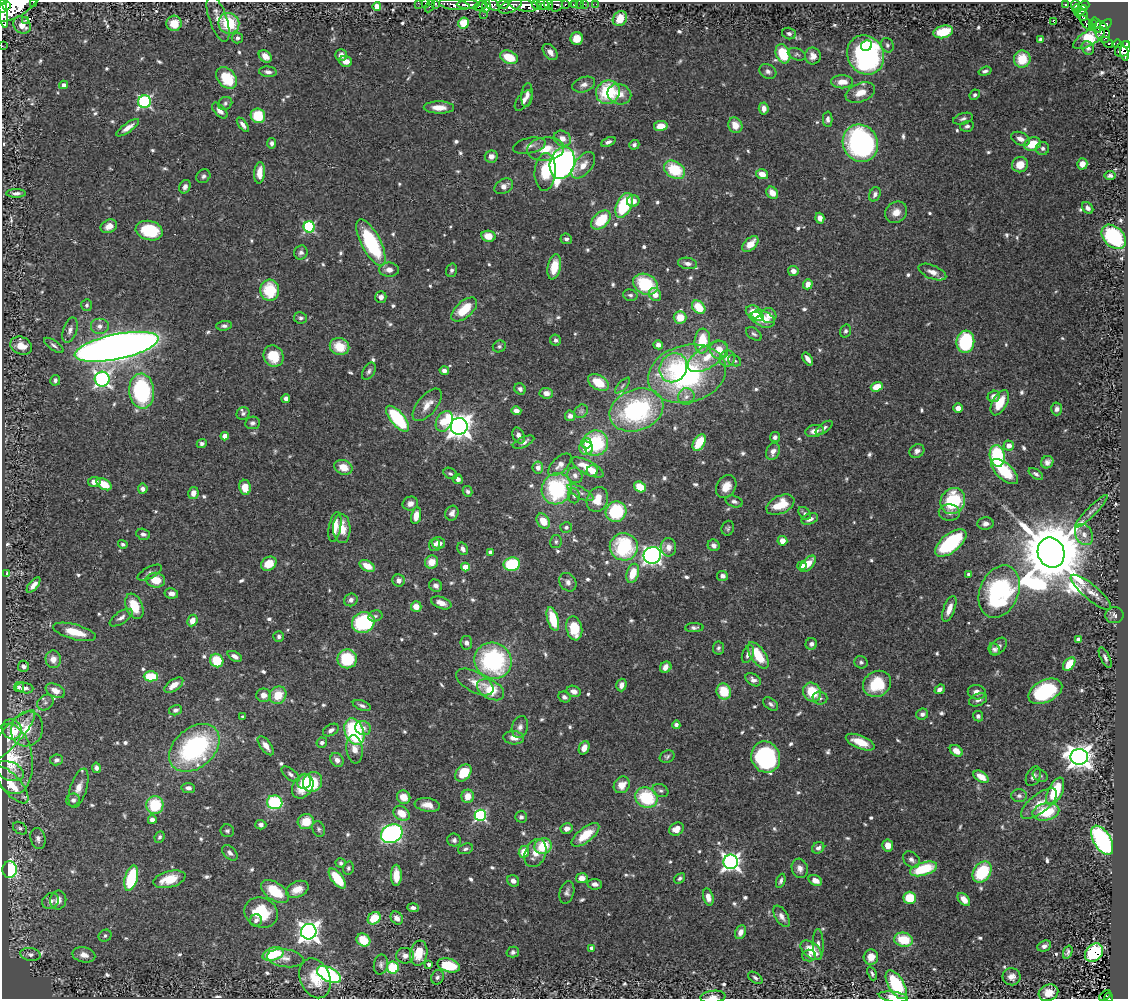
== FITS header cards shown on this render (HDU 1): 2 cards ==
NAXIS1  =                 1126
NAXIS2  =                  997

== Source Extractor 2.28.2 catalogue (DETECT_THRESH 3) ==
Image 1126 x 997 px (HDU 1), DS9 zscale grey, 1 PNG px = 1 image px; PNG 1130 x 1001 px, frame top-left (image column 1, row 997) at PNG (2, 2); each listed source drawn as its Kron ellipse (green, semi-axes under 4 px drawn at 4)
Background 0.567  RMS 0.025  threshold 0.075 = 3 sigma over >= 5 px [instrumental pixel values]
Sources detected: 733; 2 with non-positive FLUX_AUTO (blend fragments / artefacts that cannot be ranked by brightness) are neither listed nor drawn; of the other 731, the 500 brightest by FLUX_AUTO listed and drawn (231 fainter detections omitted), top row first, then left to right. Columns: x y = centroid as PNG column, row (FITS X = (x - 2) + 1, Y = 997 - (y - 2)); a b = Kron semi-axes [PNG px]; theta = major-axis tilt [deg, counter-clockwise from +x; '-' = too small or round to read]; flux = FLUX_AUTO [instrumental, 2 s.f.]
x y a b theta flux
34 2 3 2 - 44
418 3 2 2 - 6.9
425 3 2 2 - 14
436 4 3 3 - 28
492 4 8 5 -29 640
503 4 6 4 1 260
548 4 5 3 - 380
565 4 3 3 - 130
574 4 4 3 - 73
579 4 2 2 - 7.7
584 4 2 2 - 11
596 4 2 2 - 9
1065 4 3 3 - 11
17 5 25 11 33 4700
454 5 15 5 -7 870
468 5 11 3 0 1200
524 5 14 6 -9 2200
537 5 5 3 - 510
543 5 6 5 - 970
556 5 7 6 - 230
1075 5 4 3 - 140
3 6 7 4 82 1300
7 6 2 2 - 390
377 6 4 4 - 22
430 6 7 3 63 61
480 6 7 4 19 400
486 6 6 4 77 740
510 6 12 6 22 870
1084 6 6 4 38 330
1077 9 4 3 - 53
1081 11 7 3 41 190
3 12 16 4 -81 2000
483 15 2 2 - 7
1082 15 6 5 - 170
218 19 24 8 -71 23
620 19 8 6 54 27
25 20 3 2 - 50
1053 21 2 2 - 570
174 23 8 7 - 30
229 23 10 10 - 84
464 23 5 5 - 51
1086 23 9 4 -53 43
1093 24 3 2 - 12
22 25 9 8 - 17
1097 25 8 3 -71 160
1106 25 7 4 41 360
1092 28 2 2 - 5.5
943 32 10 6 13 60
1102 32 11 7 -65 400
789 33 7 5 -15 5.4
237 38 6 5 - 5.2
577 38 6 6 - 24
1089 38 18 7 30 88
1041 39 4 3 - 4.6
1107 42 7 3 -41 22
1117 44 4 3 - 98
1127 44 4 2 - 100
866 45 6 5 - 63
887 45 7 6 - 4.4
2 46 2 2 - 7.9
1088 48 7 6 - 5.7
1123 49 9 6 43 330
550 52 9 6 -51 11
1125 53 7 4 -79 190
783 54 10 7 -69 76
797 54 9 5 -20 4.8
341 55 6 6 - 8.4
866 55 20 18 -58 450
265 56 7 5 -40 16
813 56 8 7 - 15
509 57 9 6 -23 44
1022 59 8 8 - 46
346 61 6 5 - 13
768 71 9 7 -30 6.2
985 71 6 4 17 4.8
268 72 9 5 -7 7.5
226 78 12 8 -46 66
842 82 11 6 0 19
64 85 4 4 - 7.5
584 85 12 7 20 9.2
608 92 12 11 - 100
860 93 15 9 21 21
619 94 12 10 -21 21
527 95 12 5 85 8.4
975 95 5 4 - 4
523 100 12 6 51 11
144 102 6 6 - 280
225 103 7 6 - 4.5
439 107 15 6 -1 19
764 108 6 5 - 11
220 111 10 5 -47 10
258 116 7 7 - 57
828 119 7 5 90 6.9
963 119 10 5 17 5.6
243 125 8 4 -53 7.6
735 125 8 7 - 21
661 126 7 5 8 23
967 126 7 5 16 4.5
128 128 13 4 35 13
562 138 9 7 -30 15
1020 139 10 6 -23 11
608 142 8 4 23 5.7
272 143 5 4 - 5.7
860 143 19 17 -61 370
1032 144 8 6 21 43
634 145 5 4 - 4.2
529 146 16 7 13 10
1043 148 6 6 - 5.4
546 149 18 11 6 33
491 156 6 6 - 11
562 163 16 12 71 910
1082 164 5 5 - 15
583 165 16 8 51 18
1020 165 8 7 - 27
675 170 11 8 -33 74
545 172 19 10 86 47
260 173 11 5 86 19
762 174 6 5 - 18
203 176 7 6 - 4.8
1110 176 5 4 - 5.1
504 186 10 7 30 11
185 187 7 5 65 7.3
16 193 10 4 0 5.5
772 193 6 5 - 20
875 194 7 5 64 6.2
633 201 6 5 - 12
624 205 13 7 64 110
1088 208 6 5 - 6.9
896 212 12 10 39 19
820 218 5 4 - 13
601 220 11 7 42 65
109 226 8 6 25 15
309 227 5 5 - 190
149 231 14 9 -14 91
488 236 7 5 -12 22
1114 237 14 10 -44 190
566 239 6 5 - 4.7
371 242 26 9 -63 170
750 244 9 6 44 23
301 252 7 6 - 5.8
688 263 10 5 -9 8.6
554 267 12 6 78 39
389 270 10 7 -2 11
451 270 7 5 74 5.2
793 271 5 5 - 11
932 272 15 7 -22 13
645 284 13 10 -27 100
808 284 5 4 - 13
270 290 10 9 - 74
655 294 7 6 - 14
630 295 7 5 -15 4.5
381 297 6 5 - 9.3
87 305 6 5 - 4
699 307 7 5 -46 42
464 309 15 8 41 50
754 312 8 6 -22 34
769 316 8 7 - 15
756 317 7 4 -5 10
300 318 6 5 - 4.6
680 318 6 6 - 29
763 319 12 7 -23 38
100 326 9 8 - 9.3
224 326 8 5 6 5.1
70 330 13 7 72 9
845 331 6 5 - 4.6
754 334 9 5 -36 4.4
556 340 6 5 - 5
702 341 12 8 84 58
965 342 11 9 83 140
54 345 11 4 -35 5.2
658 345 5 4 - 9
21 346 11 8 -24 23
499 346 6 6 - 4.4
116 347 43 12 12 2700
340 347 10 8 -22 40
719 350 9 8 - 26
273 356 11 9 -58 51
708 357 23 11 33 34
727 358 8 7 - 11
808 359 7 4 -56 9.9
735 361 7 5 -28 4
673 368 15 13 58 57
444 370 5 4 - 7.5
369 371 9 5 60 5.4
687 374 39 28 14 360
102 379 7 7 - 530
55 380 5 5 - 4.5
598 382 11 7 -30 39
622 386 10 4 46 3.9
877 387 6 4 18 33
520 389 6 5 - 5.2
142 391 17 12 -85 220
546 393 7 5 -6 11
994 396 6 5 - 11
686 397 8 8 - 8.8
286 398 4 4 - 7.1
1000 403 14 7 61 36
427 405 19 9 50 19
958 408 5 4 - 12
1057 409 6 5 - 6.2
636 410 28 20 21 240
516 411 5 4 - 9
581 411 7 6 - 4.5
243 414 7 6 - 4.6
570 416 5 5 - 7
398 419 16 7 -50 140
444 421 11 7 61 41
252 423 7 6 - 5.5
459 426 8 8 - 1700
824 428 10 4 37 4.4
815 431 9 6 13 13
225 436 4 4 - 23
519 436 8 5 -63 8.3
775 437 5 5 - 5.1
523 442 11 5 24 7.5
699 442 9 5 60 60
586 443 5 5 - 7.3
595 443 13 12 - 120
202 444 5 4 - 4.9
1009 446 5 5 - 15
586 448 7 7 - 25
773 451 9 6 67 12
917 451 8 6 36 7.3
997 456 11 7 -80 160
1047 462 6 6 - 7.2
560 465 14 7 44 12
343 467 9 7 -22 26
538 467 6 5 - 10
588 467 18 6 -28 34
592 471 6 5 - 17
1005 471 17 8 -41 75
450 474 7 5 -29 3.9
1036 474 8 4 -34 4.6
575 475 8 7 - 7.6
458 479 5 4 - 7.8
94 482 6 5 - 15
104 484 8 5 -30 33
245 487 8 5 -82 30
640 487 6 5 - 43
726 487 12 9 57 22
143 489 5 5 - 8.3
557 489 16 14 61 180
468 491 5 4 - 4.6
193 493 6 5 - 13
580 493 14 5 -29 9
574 496 8 6 -83 5
597 499 13 10 66 32
734 501 9 5 -18 6.1
953 501 13 12 - 120
410 504 8 7 - 11
780 505 15 8 26 43
1091 511 22 4 45 8.5
616 512 10 10 - 120
452 513 7 6 - 8.6
805 513 7 5 -47 5.1
949 513 10 8 -4 9.1
416 516 8 5 79 18
810 519 8 5 20 9.5
543 521 8 6 -59 28
985 524 8 6 5 8.3
335 527 15 6 79 19
566 527 6 5 - 4.5
342 528 15 9 -87 33
728 528 7 6 - 4.2
143 534 7 5 -17 6
1084 535 11 8 -61 12
782 541 5 5 - 16
556 542 6 5 - 4
439 543 6 6 - 11
951 543 19 9 39 170
123 544 5 4 - 4.1
434 545 6 5 - 7.9
714 545 6 5 - 8
624 547 14 13 - 150
668 547 9 8 - 13
463 549 6 5 - 7.8
490 552 4 4 - 7.8
1051 553 15 13 -69 24000
652 555 9 8 - 570
432 562 7 6 - 24
269 564 8 6 38 28
512 564 8 7 - 110
808 564 10 5 47 21
367 566 8 5 -30 25
802 566 5 4 - 16
465 567 4 4 - 34
150 573 13 5 27 5.7
633 573 10 6 72 36
7 574 4 3 - 19
968 574 3 3 - 4.1
722 576 5 5 - 7.5
156 580 9 7 -7 31
399 580 6 6 - 10
568 582 10 8 -53 7.7
34 585 9 4 51 12
436 586 7 6 - 7.3
999 592 27 19 68 330
1091 592 25 7 -40 18
171 593 7 5 -10 8.7
351 600 7 6 - 7.2
441 603 10 5 -20 14
134 606 13 8 -67 44
416 607 5 5 - 21
949 609 13 5 69 18
1114 615 9 8 - 6.6
375 616 7 5 15 3.9
121 618 13 6 34 8.2
553 619 12 5 -73 54
192 620 6 5 - 19
363 622 11 10 - 160
574 628 12 8 -78 56
694 628 9 4 1 5.1
75 632 22 7 -15 44
279 636 5 5 - 5
1078 639 4 3 - 7.3
466 643 7 6 - 6.8
811 644 6 5 - 5.5
998 646 10 6 47 8
718 648 6 5 - 4.2
994 649 6 5 - 5.7
748 654 9 5 68 8.1
758 655 15 7 -57 51
235 656 7 4 -27 9.8
1105 658 11 4 -64 5.7
53 659 9 7 -84 14
347 659 9 9 - 79
217 660 7 6 - 59
493 661 19 17 -35 240
861 662 7 6 - 4.3
1069 664 7 5 51 39
24 666 5 5 - 6
666 667 6 5 - 14
151 676 7 5 -1 63
753 680 8 5 -34 7
475 682 20 10 -29 20
877 684 14 12 31 72
174 685 11 5 34 17
621 685 6 5 - 11
19 687 5 5 - 5.1
25 688 8 5 -7 9.1
940 689 5 4 - 8.1
491 690 14 9 -28 56
55 691 10 6 -26 14
574 691 7 5 -16 11
724 691 8 7 - 48
1045 691 18 11 27 150
812 692 10 8 -53 55
977 692 9 7 -12 11
264 695 7 7 - 13
278 695 9 8 - 36
564 697 6 5 - 5.8
820 698 7 6 - 4.7
978 700 9 6 23 7.9
45 703 9 7 37 5.4
771 704 8 5 -38 4.9
362 705 9 4 -21 5.6
175 710 6 5 - 5
922 714 6 5 - 6.2
978 716 5 5 - 5.6
243 717 4 3 - 4
676 725 4 4 - 5.3
520 727 11 8 74 8.9
363 728 8 7 - 11
12 729 10 9 - 15
27 729 18 16 66 49
331 730 9 5 28 7.1
354 732 14 9 -69 190
10 736 34 9 47 35
514 738 10 6 -5 13
860 742 15 6 -22 29
322 743 5 5 - 6
266 746 11 5 -54 13
194 748 28 20 41 270
584 748 7 5 67 13
355 749 14 8 -82 16
956 751 7 5 -36 19
667 757 7 6 - 3.9
766 757 16 14 -66 250
1079 757 9 8 - 1800
11 759 35 21 -82 69
56 760 6 5 - 6
337 760 7 6 - 10
96 768 5 4 - 5.7
10 771 15 9 -22 11
463 773 10 7 48 53
290 774 10 5 -39 6.2
1033 776 10 6 62 8.2
1040 776 8 6 -29 3.9
981 777 8 5 -33 23
304 781 7 7 - 21
312 782 10 9 - 79
12 785 23 9 -49 32
622 785 9 7 49 19
303 787 13 9 57 41
79 788 20 8 73 18
188 788 7 5 -8 7.5
660 791 8 6 -29 4.6
1055 791 14 7 65 80
468 796 7 6 - 21
1019 796 7 6 - 6.3
404 797 7 6 - 25
646 798 11 10 - 100
73 800 7 6 - 5.9
275 802 7 7 - 170
1039 804 21 9 38 28
155 805 9 8 - 71
427 805 13 6 -8 17
1046 812 13 8 13 73
402 813 9 6 -37 28
480 815 6 5 - 250
521 817 6 5 - 4.8
152 820 4 4 - 9
306 821 8 7 - 35
261 825 5 5 - 6
20 828 8 5 -35 4.2
319 829 8 6 -67 4.1
567 829 6 5 - 9.9
676 829 7 6 - 17
227 831 6 6 - 4
392 834 11 9 25 510
585 835 16 7 38 46
160 837 6 4 65 4.4
38 839 10 7 -77 8.2
454 840 7 6 - 5.1
1102 840 16 8 -59 390
888 845 6 5 - 16
543 846 9 7 25 58
818 848 6 5 - 6.6
465 849 8 5 18 4.5
524 852 6 5 - 27
230 853 9 6 -45 6.9
535 853 15 10 66 22
911 860 9 7 -42 6.9
731 862 7 7 - 740
341 863 5 5 - 4.5
348 868 7 5 77 4.2
800 868 10 8 -74 11
923 869 14 6 18 87
10 870 8 7 - 240
982 872 11 8 55 92
396 875 10 5 89 26
131 878 13 6 74 110
337 878 12 5 -53 61
582 878 6 5 - 14
680 878 6 4 37 3.9
169 879 16 8 15 44
815 880 7 5 -28 14
513 881 6 5 - 6.5
781 881 7 4 68 4.4
595 884 7 5 -7 8.4
297 889 12 8 24 23
275 891 16 9 -35 61
567 892 11 7 76 7.1
708 897 9 5 -76 12
910 898 6 6 - 53
58 900 9 8 - 13
964 900 8 5 -48 18
51 901 9 7 38 8.4
413 908 6 4 -3 7.3
261 913 17 14 -25 71
782 916 12 6 -59 9.1
374 918 7 5 41 42
397 918 7 5 -51 9.7
256 920 6 6 - 6.1
309 932 8 7 - 1200
740 932 7 5 64 12
105 936 6 5 - 4.3
363 940 7 6 - 41
904 940 9 7 -10 57
818 944 15 5 -89 8.2
1044 946 7 5 24 7.6
592 948 4 4 - 9.5
811 950 12 7 -39 42
513 952 6 5 - 5.1
1068 952 7 4 71 5
419 953 12 8 81 31
1094 953 10 8 48 190
30 954 10 6 -10 8
273 954 11 6 16 86
84 955 11 7 -13 14
405 956 9 8 - 10
809 956 7 6 - 5.6
871 957 7 7 - 16
285 958 18 9 -8 12
381 964 10 7 79 5.5
429 965 4 4 - 4.3
449 965 11 6 -16 82
393 968 6 6 - 81
872 973 7 4 -68 4
329 974 13 7 -28 280
437 977 7 6 - 4.4
1012 977 9 8 - 12
315 978 21 15 -67 45
755 978 8 5 -34 4.7
896 985 16 7 -59 130
1048 993 10 8 24 21
1105 996 7 3 37 16
713 997 12 6 5 10
893 997 15 5 -8 17
1108 998 4 3 - 14
At the frame edge (FLAGS 8, measured only in part): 14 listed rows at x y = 34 2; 418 3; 425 3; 436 4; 17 5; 3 6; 430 6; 3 12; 1127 44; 2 46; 1048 993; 713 997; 893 997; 1108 998
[231 fainter detections neither listed nor drawn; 2 non-positive-flux detections neither listed nor drawn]